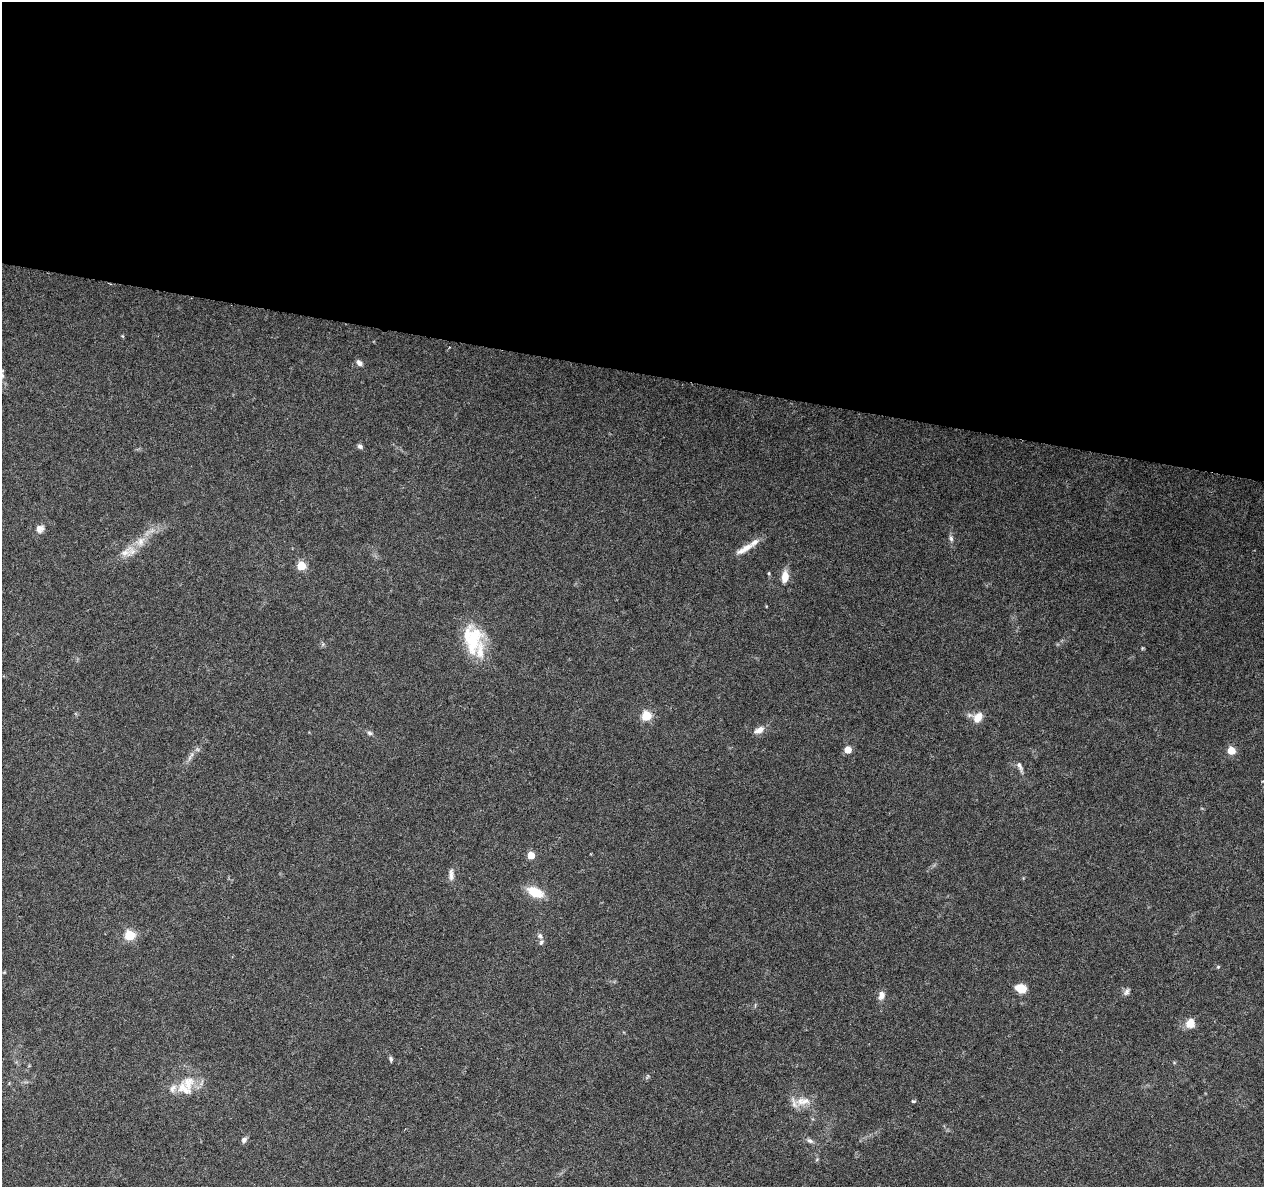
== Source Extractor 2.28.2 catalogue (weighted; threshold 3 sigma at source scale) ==
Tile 3 of 4 x 4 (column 3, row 1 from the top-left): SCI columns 2523-3784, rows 3780-4964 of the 5053 x 5249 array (HDU 1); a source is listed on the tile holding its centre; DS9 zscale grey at full resolution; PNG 1266 x 1189 px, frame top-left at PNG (2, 2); no overlay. Shown black and unused: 31% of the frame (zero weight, under 3 of 6 exposures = <1% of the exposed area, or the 3 px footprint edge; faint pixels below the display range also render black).
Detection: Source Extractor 2.28.2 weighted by HDU 2 'WHT'; one run over the whole footprint, this tile lists its part. Background 0.0918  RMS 0.0031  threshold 0.0126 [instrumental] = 3 sigma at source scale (4.09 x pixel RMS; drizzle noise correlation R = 1.36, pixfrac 0.8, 0.0396/0.0396 arcsec/px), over >= 5 px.
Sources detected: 43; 7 inside a brighter listed object's ellipse — not listed separately; the other 36 listed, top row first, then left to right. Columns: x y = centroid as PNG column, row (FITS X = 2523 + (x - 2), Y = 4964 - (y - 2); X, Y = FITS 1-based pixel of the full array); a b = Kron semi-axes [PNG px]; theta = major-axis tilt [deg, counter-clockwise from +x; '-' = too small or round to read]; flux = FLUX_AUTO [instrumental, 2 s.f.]
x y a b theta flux
359 363 9 6 -49 1
2 376 7 5 -71 0.6
360 446 7 5 -41 0.8
39 529 8 8 - 1.9
951 538 8 6 -73 0.78
140 541 16 12 44 3.6
745 549 29 8 29 3.3
125 553 18 11 15 3.3
301 566 5 5 - 13
785 577 13 7 82 3.3
473 641 46 18 83 11
1142 648 6 4 89 0.29
646 716 5 5 - 17
978 717 14 10 56 3.3
759 730 15 8 28 1.9
370 733 8 5 -11 0.69
848 750 5 5 - 4.7
1231 750 5 5 - 8.8
190 758 10 4 75 0.85
1020 766 14 6 -65 1.3
531 855 5 5 - 6.5
451 875 17 6 89 1.5
535 892 17 10 -25 7.1
130 935 5 5 - 18
540 936 9 6 -60 0.94
1218 967 5 4 - 0.33
1021 988 12 8 -17 3.8
1127 992 11 6 58 0.98
881 995 11 8 78 1.7
1190 1023 10 9 - 3.7
391 1059 7 4 -80 0.51
188 1083 30 17 -89 6.6
805 1101 17 11 27 3.6
913 1101 5 3 - 0.51
244 1140 7 6 - 0.98
810 1141 10 6 -26 0.97
Isophote crosses this tile's border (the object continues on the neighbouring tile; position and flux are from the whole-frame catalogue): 1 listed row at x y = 2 376